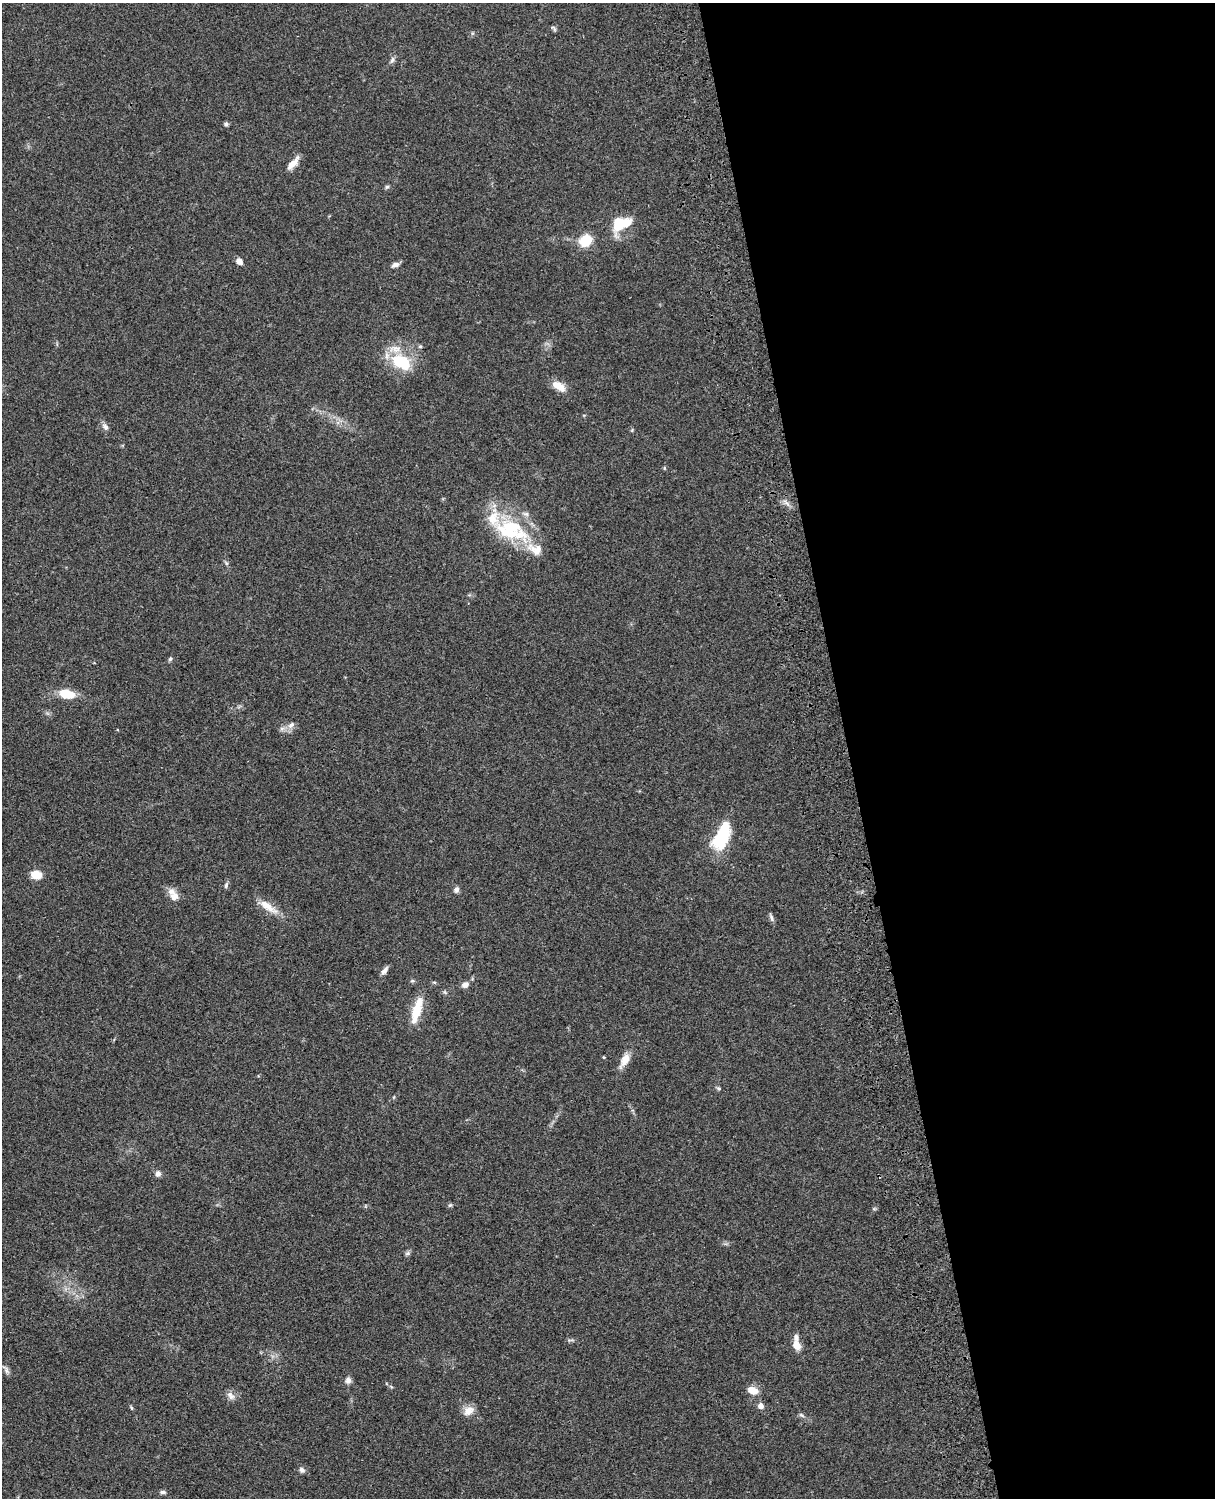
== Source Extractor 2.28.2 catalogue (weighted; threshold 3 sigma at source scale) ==
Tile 8 of 4 x 3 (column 4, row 2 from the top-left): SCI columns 3760-4972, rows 1775-3270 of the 5091 x 4931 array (HDU 1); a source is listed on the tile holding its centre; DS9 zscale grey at full resolution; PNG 1217 x 1500 px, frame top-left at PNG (2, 3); no overlay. Shown black and unused: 30% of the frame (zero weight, under 3 of 4 exposures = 6% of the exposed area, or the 3 px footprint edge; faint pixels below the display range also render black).
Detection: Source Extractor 2.28.2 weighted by HDU 2 'WHT'; one run over the whole footprint, this tile lists its part. Background 0.0755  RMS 0.0058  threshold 0.026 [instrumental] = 3 sigma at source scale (4.5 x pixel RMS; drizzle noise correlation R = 1.50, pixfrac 1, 0.05/0.05 arcsec/px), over >= 5 px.
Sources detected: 58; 2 inside a brighter object's white glare — not listed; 6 inside a brighter listed object's ellipse — not listed separately; the other 50 listed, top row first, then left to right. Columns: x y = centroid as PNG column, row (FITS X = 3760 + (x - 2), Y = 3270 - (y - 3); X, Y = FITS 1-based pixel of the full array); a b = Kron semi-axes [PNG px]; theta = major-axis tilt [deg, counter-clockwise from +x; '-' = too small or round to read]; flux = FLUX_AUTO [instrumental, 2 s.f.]
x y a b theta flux
554 28 9 4 -46 0.96
392 60 10 5 71 1.6
226 124 5 5 - 1.2
292 164 17 7 45 5.5
387 187 6 5 - 0.91
619 224 22 14 63 14
586 240 12 10 39 16
239 261 8 6 -41 2.9
395 265 10 6 18 2.1
420 346 5 4 - 0.86
401 362 27 16 -31 24
559 386 18 9 -32 6.9
105 427 10 7 -50 2.2
664 468 5 3 - 0.58
786 502 14 3 -42 1.8
511 527 34 20 -16 31
535 549 26 15 -21 10
170 659 6 5 - 0.99
67 694 13 8 -8 16
291 725 10 7 44 2.8
282 728 7 4 19 1.4
722 836 31 15 66 30
36 874 11 8 -7 8.5
226 885 9 5 75 1.3
456 889 8 7 - 1.9
174 896 12 11 - 4.1
268 907 30 9 -34 8.3
771 918 11 5 -68 1.6
384 970 11 5 54 2.4
434 982 6 4 -18 0.69
465 984 8 6 26 3.1
416 1012 31 12 76 12
604 1057 3 3 - 0.56
625 1060 19 9 62 6.5
719 1088 6 5 - 0.87
158 1174 7 6 - 2.3
450 1205 6 5 - 0.87
407 1253 8 6 2 1.2
570 1340 10 3 10 0.92
797 1345 11 8 -65 5.8
6 1370 14 5 -56 1.8
348 1380 8 8 - 2.2
753 1390 9 6 -21 9.3
230 1396 13 8 -48 2.9
761 1406 6 6 - 3
131 1408 6 4 -71 0.78
469 1411 14 10 33 5.3
801 1415 8 5 -36 1.2
302 1470 8 7 - 1.8
163 1492 8 5 -1 1.3